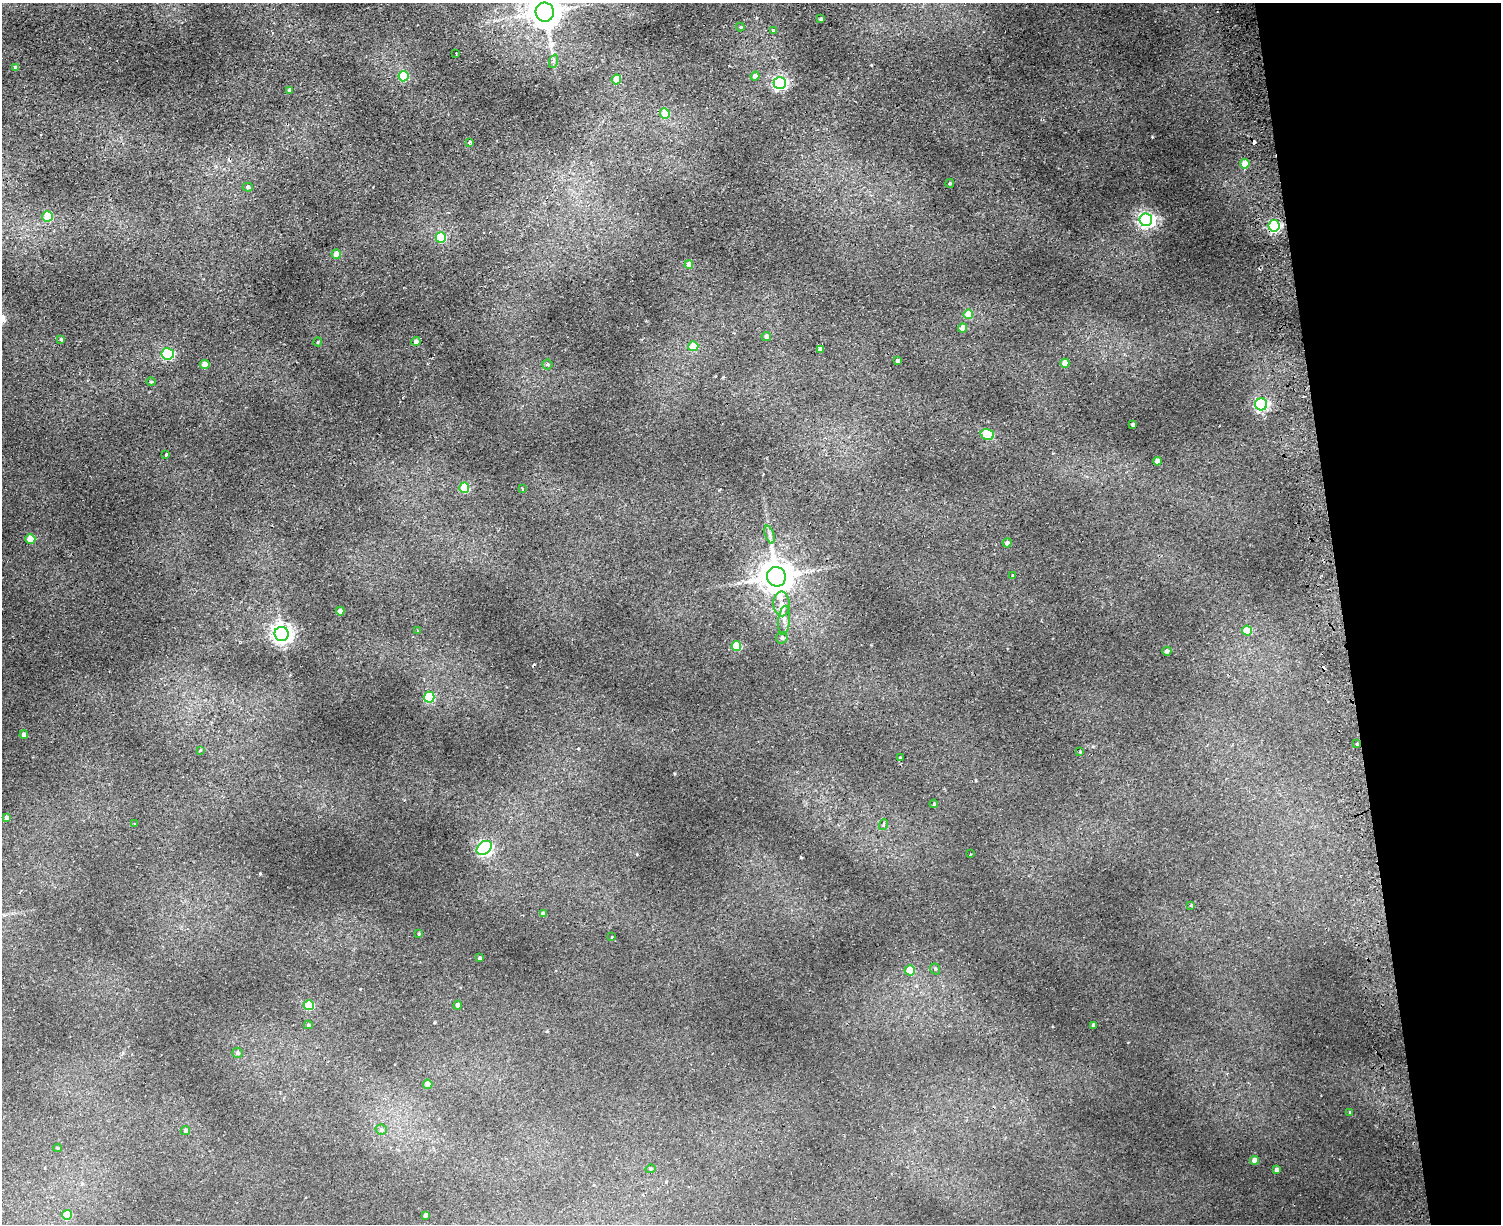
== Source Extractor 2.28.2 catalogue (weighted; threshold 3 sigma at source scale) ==
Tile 9 of 3 x 4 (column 3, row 3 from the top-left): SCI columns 3290-4788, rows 1279-2500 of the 4965 x 5000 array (HDU 1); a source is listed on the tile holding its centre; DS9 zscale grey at full resolution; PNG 1503 x 1226 px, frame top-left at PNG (2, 3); each listed source drawn as its Kron ellipse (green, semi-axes under 4 px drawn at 4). Shown black and unused: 11% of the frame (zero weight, under 2 of 3 exposures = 4% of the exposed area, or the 3 px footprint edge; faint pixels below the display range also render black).
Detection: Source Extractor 2.28.2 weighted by HDU 2 'WHT'; one run over the whole footprint, this tile lists its part. Background 0.0318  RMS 0.0041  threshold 0.0185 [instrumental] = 3 sigma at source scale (4.5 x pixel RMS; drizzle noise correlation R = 1.50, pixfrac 1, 0.05/0.05 arcsec/px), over >= 5 px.
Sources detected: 96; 4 cosmic-ray / hot-pixel residue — neither listed nor drawn; the other 92 listed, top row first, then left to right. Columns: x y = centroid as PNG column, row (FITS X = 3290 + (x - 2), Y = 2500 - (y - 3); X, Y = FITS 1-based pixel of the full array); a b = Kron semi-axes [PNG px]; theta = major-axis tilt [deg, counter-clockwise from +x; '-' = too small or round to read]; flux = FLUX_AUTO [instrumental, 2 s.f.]
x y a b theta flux
545 12 9 9 - 840
821 19 3 3 - 0.57
740 27 4 4 - 0.36
774 31 4 4 - 1.7
456 54 2 2 - 0.27
554 61 7 4 70 0.72
15 68 3 3 - 0.81
403 76 5 5 - 19
755 76 4 4 - 2.2
616 79 5 5 - 7.4
780 83 6 6 - 91
289 90 4 3 - 0.94
665 114 5 5 - 8.8
469 142 3 3 - 0.92
1245 164 4 4 - 8.1
950 183 4 3 - 0.45
248 187 5 4 - 0.82
48 216 5 5 - 13
1146 220 6 6 - 140
1274 226 6 5 - 62
441 237 5 5 - 16
336 254 4 4 - 5.2
689 265 4 4 - 2.9
968 314 5 5 - 7.7
963 328 4 4 - 3.8
766 336 5 4 - 1.3
61 339 3 3 - 0.7
416 341 4 4 - 1.4
318 342 4 4 - 0.41
693 346 5 5 - 8.2
820 349 4 4 - 1.7
168 354 6 5 - 46
898 361 4 4 - 1.8
1065 363 4 4 - 4.5
547 364 5 5 - 0.67
205 365 4 4 - 5.3
151 382 4 4 - 0.42
1261 404 6 6 - 83
1133 425 4 3 - 0.85
987 434 7 5 -13 20
166 454 3 2 - 0.57
1157 461 4 4 - 2.6
464 488 5 5 - 17
522 489 4 2 - 0.33
770 535 9 4 -71 1.1
30 539 5 4 - 7.8
1007 543 4 4 - 1.7
1013 576 3 3 - 0.56
776 577 10 9 - 950
781 604 12 8 -87 3.3
340 611 4 4 - 2.9
784 620 15 6 84 2.3
418 631 3 3 - 0.32
1247 631 5 5 - 8.6
282 634 7 7 - 210
782 638 6 5 - 1.2
736 646 5 5 - 17
1167 651 4 4 - 1.2
429 697 5 5 - 25
24 735 4 4 - 1.7
1357 744 3 3 - 1.6
200 750 4 3 - 0.43
1080 752 3 3 - 0.33
900 757 3 3 - 0.75
934 804 4 3 - 0.36
7 818 4 4 - 1.9
135 824 4 3 - 0.57
883 825 5 3 - 0.53
484 848 8 6 37 90
970 854 2 2 - 0.3
1191 905 4 4 - 0.39
543 914 4 4 - 2
419 934 3 2 - 0.41
612 937 2 2 - 0.33
480 958 3 3 - 0.54
935 969 6 4 -69 0.59
910 970 5 5 - 6.3
309 1005 5 5 - 20
458 1005 4 4 - 1.3
308 1025 4 4 - 0.62
1093 1025 3 3 - 0.75
238 1053 5 5 - 0.89
428 1084 5 4 - 2.1
1350 1112 4 3 - 0.46
185 1130 4 4 - 1.1
381 1130 5 5 - 1.5
57 1148 4 3 - 0.41
1255 1160 4 4 - 2.7
650 1169 5 4 - 0.65
1276 1170 4 4 - 1.3
67 1215 5 5 - 11
425 1215 4 3 - 1
Overlapping masked pixels (flux is a lower limit): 1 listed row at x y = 1274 226
Isophote crosses this tile's border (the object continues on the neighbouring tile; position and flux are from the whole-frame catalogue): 1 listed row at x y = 545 12
Unlisted compact peaks at least as high as the median listed source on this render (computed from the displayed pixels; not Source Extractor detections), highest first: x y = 260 873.